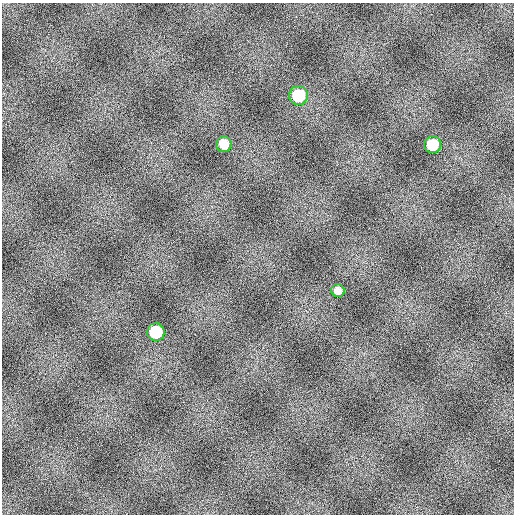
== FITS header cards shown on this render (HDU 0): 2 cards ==
NAXIS1  =                  512
NAXIS2  =                  512

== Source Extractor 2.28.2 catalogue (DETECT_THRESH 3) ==
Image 512 x 512 px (HDU 0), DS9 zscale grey, 1 PNG px = 1 image px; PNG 516 x 516 px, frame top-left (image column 1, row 512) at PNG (2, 3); each listed source drawn as its Kron ellipse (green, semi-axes under 4 px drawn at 4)
Background 811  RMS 16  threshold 48.6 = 3 sigma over >= 5 px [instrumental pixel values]
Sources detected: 5; all 5 listed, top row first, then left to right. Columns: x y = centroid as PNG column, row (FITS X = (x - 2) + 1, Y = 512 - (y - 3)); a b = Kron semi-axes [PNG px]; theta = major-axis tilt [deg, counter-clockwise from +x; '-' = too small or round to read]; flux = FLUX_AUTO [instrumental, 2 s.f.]
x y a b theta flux
298 95 9 9 - 48000
224 144 8 7 - 13000
432 145 8 8 - 29000
338 290 7 6 - 5400
156 332 9 8 - 44000